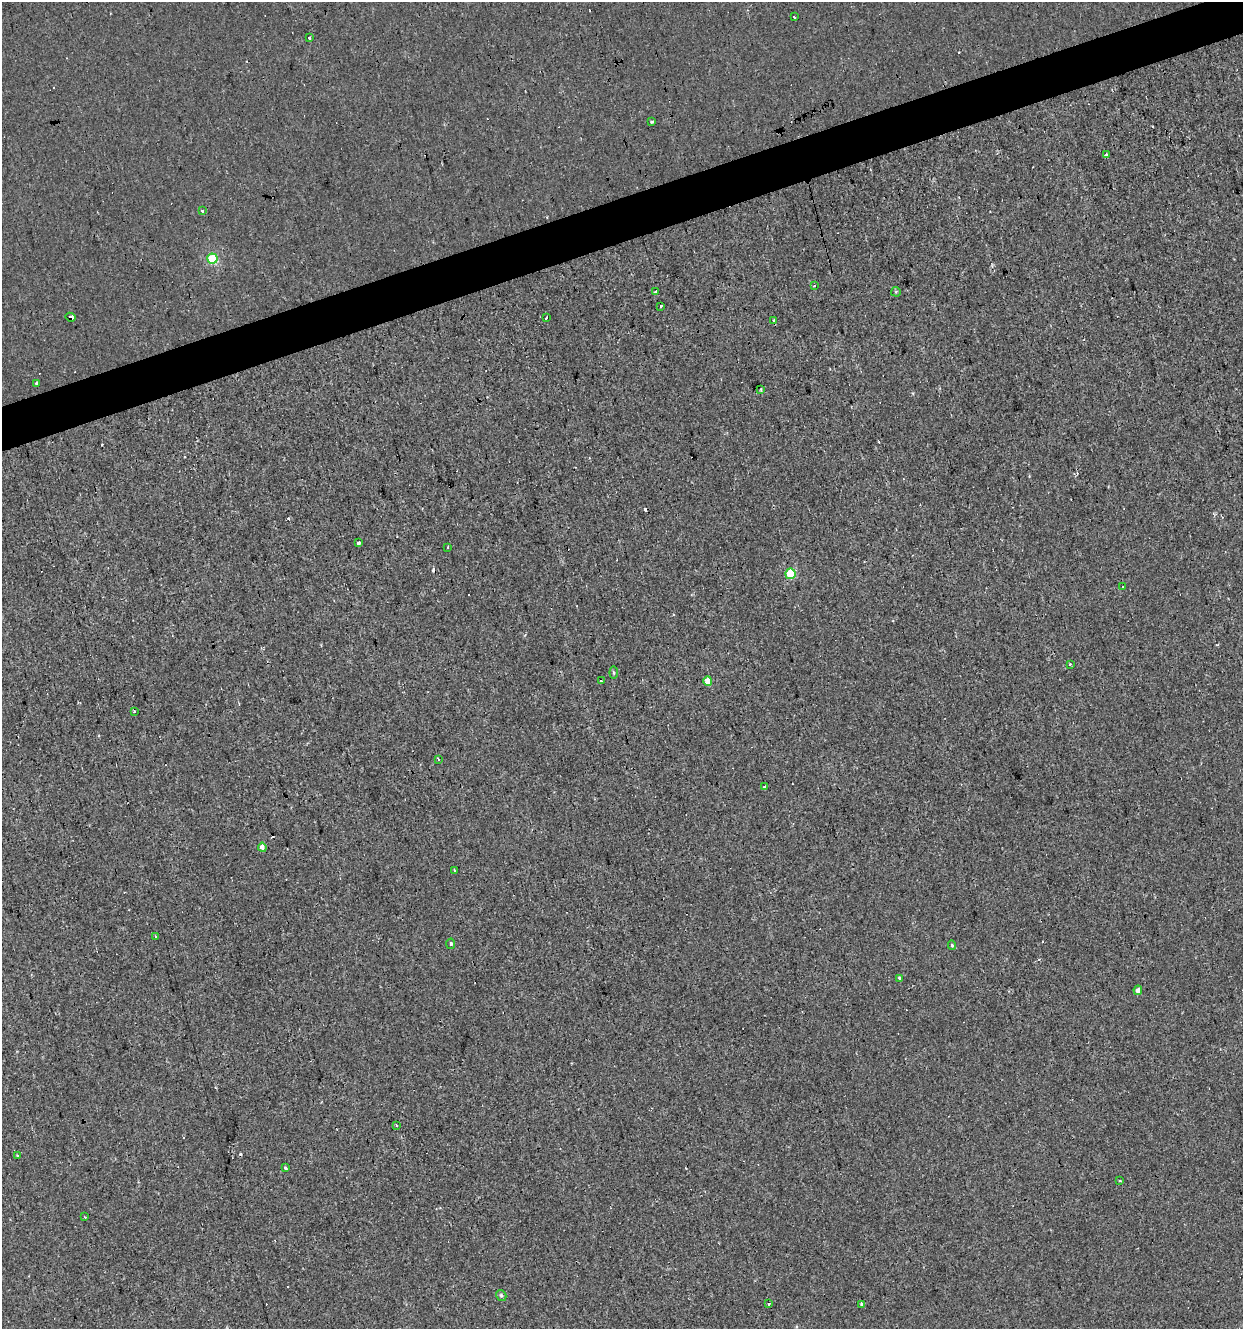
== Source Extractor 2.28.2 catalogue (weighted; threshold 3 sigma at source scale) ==
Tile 10 of 4 x 4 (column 2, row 3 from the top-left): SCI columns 1296-2536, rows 1328-2654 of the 5123 x 5308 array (HDU 1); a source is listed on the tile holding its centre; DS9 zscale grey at full resolution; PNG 1245 x 1331 px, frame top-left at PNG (2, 2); each listed source drawn as its Kron ellipse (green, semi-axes under 4 px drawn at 4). Shown black and unused: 3% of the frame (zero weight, under 2 of 3 exposures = <1% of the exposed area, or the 3 px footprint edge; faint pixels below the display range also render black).
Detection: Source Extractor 2.28.2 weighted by HDU 2 'WHT'; one run over the whole footprint, this tile lists its part. Background -2.46e-04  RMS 0.0043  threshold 0.0194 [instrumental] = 3 sigma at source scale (4.5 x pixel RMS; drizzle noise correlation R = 1.50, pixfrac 1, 0.0396/0.0396 arcsec/px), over >= 5 px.
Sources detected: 58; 17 cosmic-ray / hot-pixel residue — neither listed nor drawn; the other 41 listed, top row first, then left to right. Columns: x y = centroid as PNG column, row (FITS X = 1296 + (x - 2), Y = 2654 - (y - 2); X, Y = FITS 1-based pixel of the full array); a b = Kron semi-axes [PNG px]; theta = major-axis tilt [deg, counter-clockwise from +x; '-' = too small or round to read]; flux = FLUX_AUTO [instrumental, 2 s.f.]
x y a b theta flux
794 17 3 2 - 0.63
309 38 4 3 - 3.3
652 122 3 3 - 15
1106 155 4 3 - 1.5
202 210 3 3 - 1.4
212 259 5 5 - 25
815 286 3 3 - 1.3
655 292 4 3 - 3.9
896 292 5 5 - 0.54
660 306 3 3 - 1.5
70 317 5 3 - 5.5
546 317 3 2 - 0.95
774 321 3 3 - 1.2
37 383 4 3 - 6.3
761 389 3 3 - 0.45
358 543 4 3 - 7.9
448 547 3 2 - 0.37
790 574 5 5 - 18
1123 587 3 2 - 0.5
1070 664 3 3 - 0.63
614 673 6 4 -84 0.61
601 681 3 2 - 1.3
708 681 4 4 - 5.7
134 712 3 2 - 0.57
438 759 3 3 - 1
765 787 3 3 - 3.1
262 847 4 4 - 2.1
454 870 3 2 - 0.33
155 936 3 3 - 0.96
451 944 5 4 - 0.78
952 945 5 4 - 0.62
900 978 3 3 - 1.5
1138 990 5 4 - 2.3
396 1125 3 3 - 1.2
17 1156 3 3 - 1.3
286 1168 3 3 - 6.5
1119 1181 3 2 - 0.69
85 1217 3 3 - 0.41
501 1295 6 5 - 0.86
769 1303 3 3 - 3.2
862 1304 3 3 - 1.2
Overlapping masked pixels (flux is a lower limit): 1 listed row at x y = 70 317